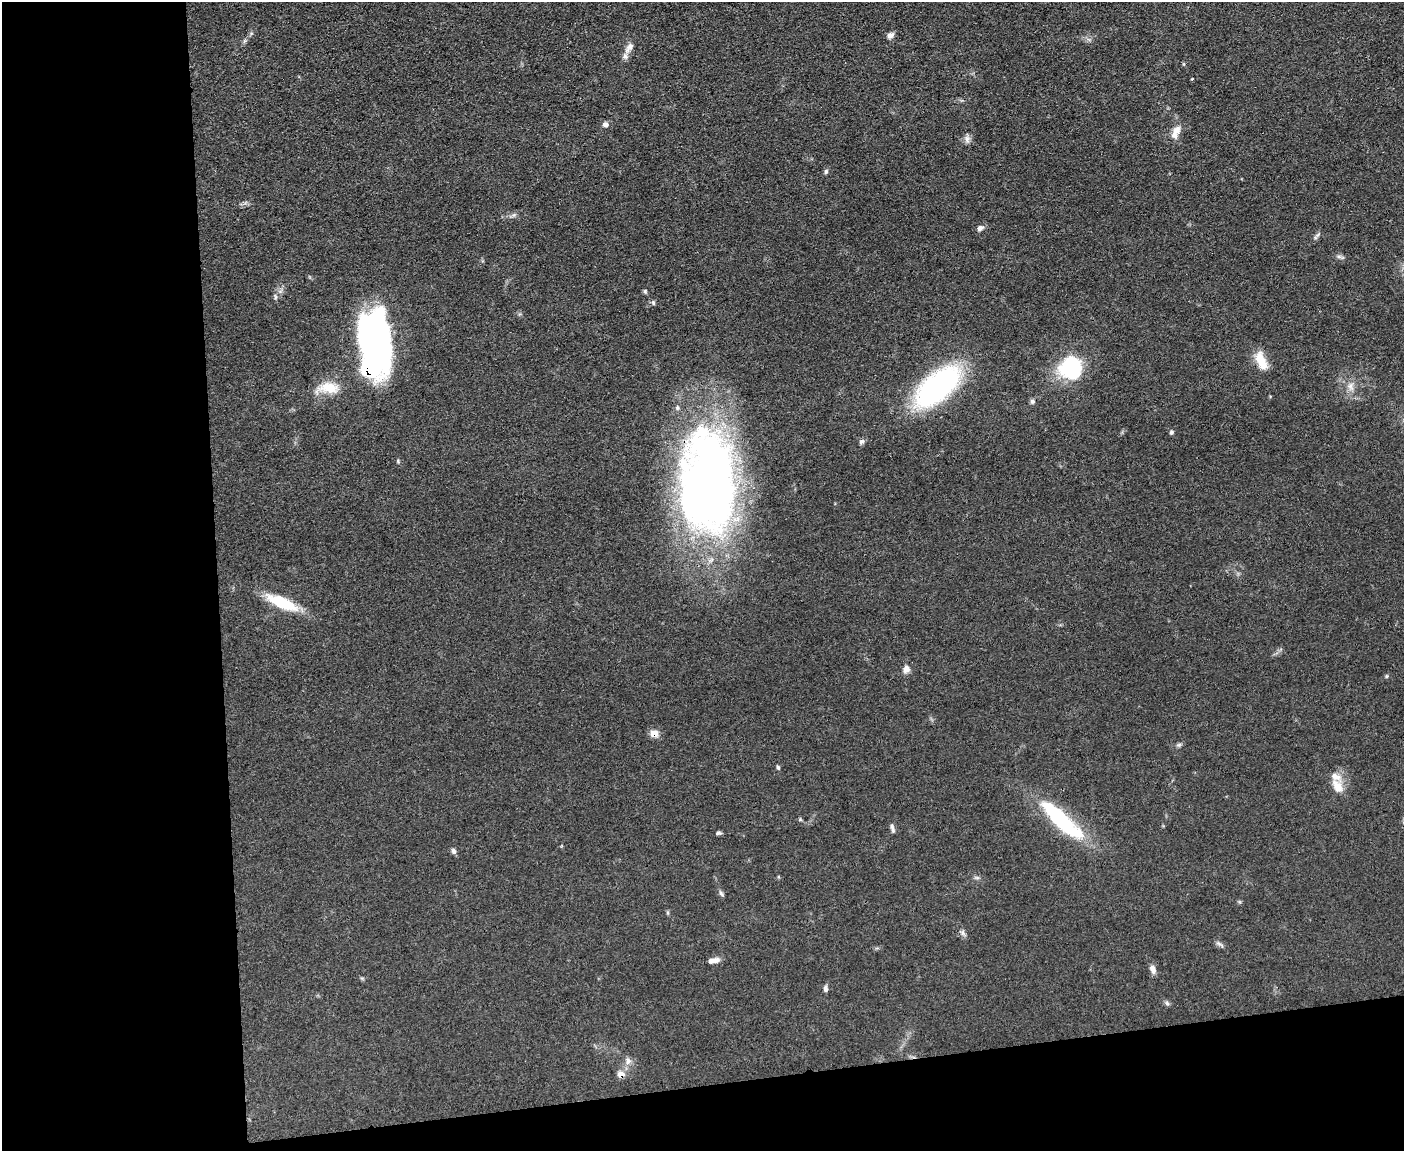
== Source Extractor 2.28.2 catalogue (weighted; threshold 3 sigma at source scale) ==
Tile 10 of 3 x 4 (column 1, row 4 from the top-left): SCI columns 131-1532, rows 2-1150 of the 4573 x 4596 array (HDU 1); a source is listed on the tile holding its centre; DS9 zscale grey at full resolution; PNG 1406 x 1153 px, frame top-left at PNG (2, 2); no overlay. Shown black and unused: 21% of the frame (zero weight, under 3 of 4 exposures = <1% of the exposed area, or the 3 px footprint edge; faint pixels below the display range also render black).
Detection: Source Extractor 2.28.2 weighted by HDU 2 'WHT'; one run over the whole footprint, this tile lists its part. Background 0.0719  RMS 0.007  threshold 0.0314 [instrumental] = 3 sigma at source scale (4.5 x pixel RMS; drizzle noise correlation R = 1.50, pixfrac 1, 0.05/0.05 arcsec/px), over >= 5 px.
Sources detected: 43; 1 inside a brighter object's white glare — not listed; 2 inside a brighter listed object's ellipse — not listed separately; the other 40 listed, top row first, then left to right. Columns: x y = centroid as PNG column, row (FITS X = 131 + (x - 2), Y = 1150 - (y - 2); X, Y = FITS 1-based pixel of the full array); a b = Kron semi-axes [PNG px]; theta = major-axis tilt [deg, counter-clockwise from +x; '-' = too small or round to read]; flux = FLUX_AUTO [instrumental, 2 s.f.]
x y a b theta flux
890 35 9 7 38 2.9
630 47 13 8 50 4.1
605 124 8 6 -6 2.8
1176 130 14 9 54 6.3
967 139 12 6 -86 2.7
826 171 7 5 75 1.3
980 228 9 7 27 2.4
1339 256 7 4 -1 1.5
645 291 6 5 - 1
275 297 8 4 90 1.4
371 337 61 30 -77 220
1261 361 24 11 -67 13
1071 368 21 19 -76 63
1350 386 13 9 -73 5.3
937 387 51 24 41 140
329 388 31 14 0 15
1032 401 6 6 - 1.8
1171 432 6 5 - 1.3
707 485 103 53 90 540
282 603 32 11 -24 31
906 669 9 7 79 4.1
1386 676 6 4 89 0.79
654 733 9 8 - 5.9
1179 745 7 5 8 1.4
778 767 6 4 -69 1
1337 786 21 12 -59 9
1062 821 67 16 -43 60
892 828 13 4 -75 2.1
718 833 8 5 3 1.3
453 851 8 5 -62 1.8
977 878 7 4 -19 1.2
721 893 9 4 -55 1.4
963 933 10 5 -71 2
1220 944 15 4 -31 1.8
714 960 15 7 12 3.9
1153 969 10 6 -69 4
825 988 8 5 89 2
1167 1003 7 5 -45 1.4
628 1061 10 7 -89 3.4
621 1074 7 7 - 6
Overlapping masked pixels (flux is a lower limit): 4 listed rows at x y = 371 337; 707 485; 654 733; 621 1074
Unlisted compact peaks at least as high as the median listed source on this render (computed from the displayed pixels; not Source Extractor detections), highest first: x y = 653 302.